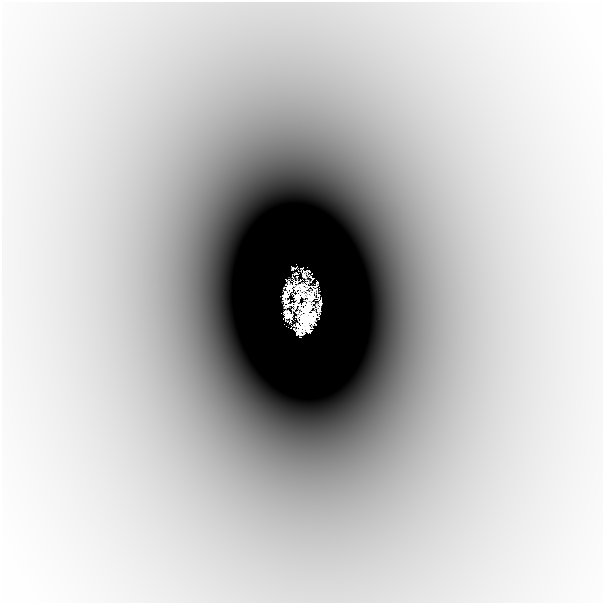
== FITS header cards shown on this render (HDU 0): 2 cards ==
NAXIS1  =                  601
NAXIS2  =                  601

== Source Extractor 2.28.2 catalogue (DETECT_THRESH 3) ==
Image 601 x 601 px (HDU 0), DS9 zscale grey, 1 PNG px = 1 image px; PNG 605 x 605 px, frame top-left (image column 1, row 601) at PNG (2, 2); no overlay
Background -9.59e-04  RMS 1.2e-04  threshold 3.63e-04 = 3 sigma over >= 5 px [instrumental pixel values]
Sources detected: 11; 5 with non-positive FLUX_AUTO (blend fragments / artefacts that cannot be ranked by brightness) are not listed; the other 6 listed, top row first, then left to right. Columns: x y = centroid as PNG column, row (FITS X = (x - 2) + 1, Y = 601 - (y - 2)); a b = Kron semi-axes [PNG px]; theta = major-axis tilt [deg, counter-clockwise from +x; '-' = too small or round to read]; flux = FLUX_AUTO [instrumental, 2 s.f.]
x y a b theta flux
290 287 11 8 54 0.13
302 287 22 10 8 0.038
310 296 13 12 - 0.64
298 298 25 9 58 1.3
307 308 14 9 33 2
299 331 7 5 54 0.31
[5 non-positive-flux detections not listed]